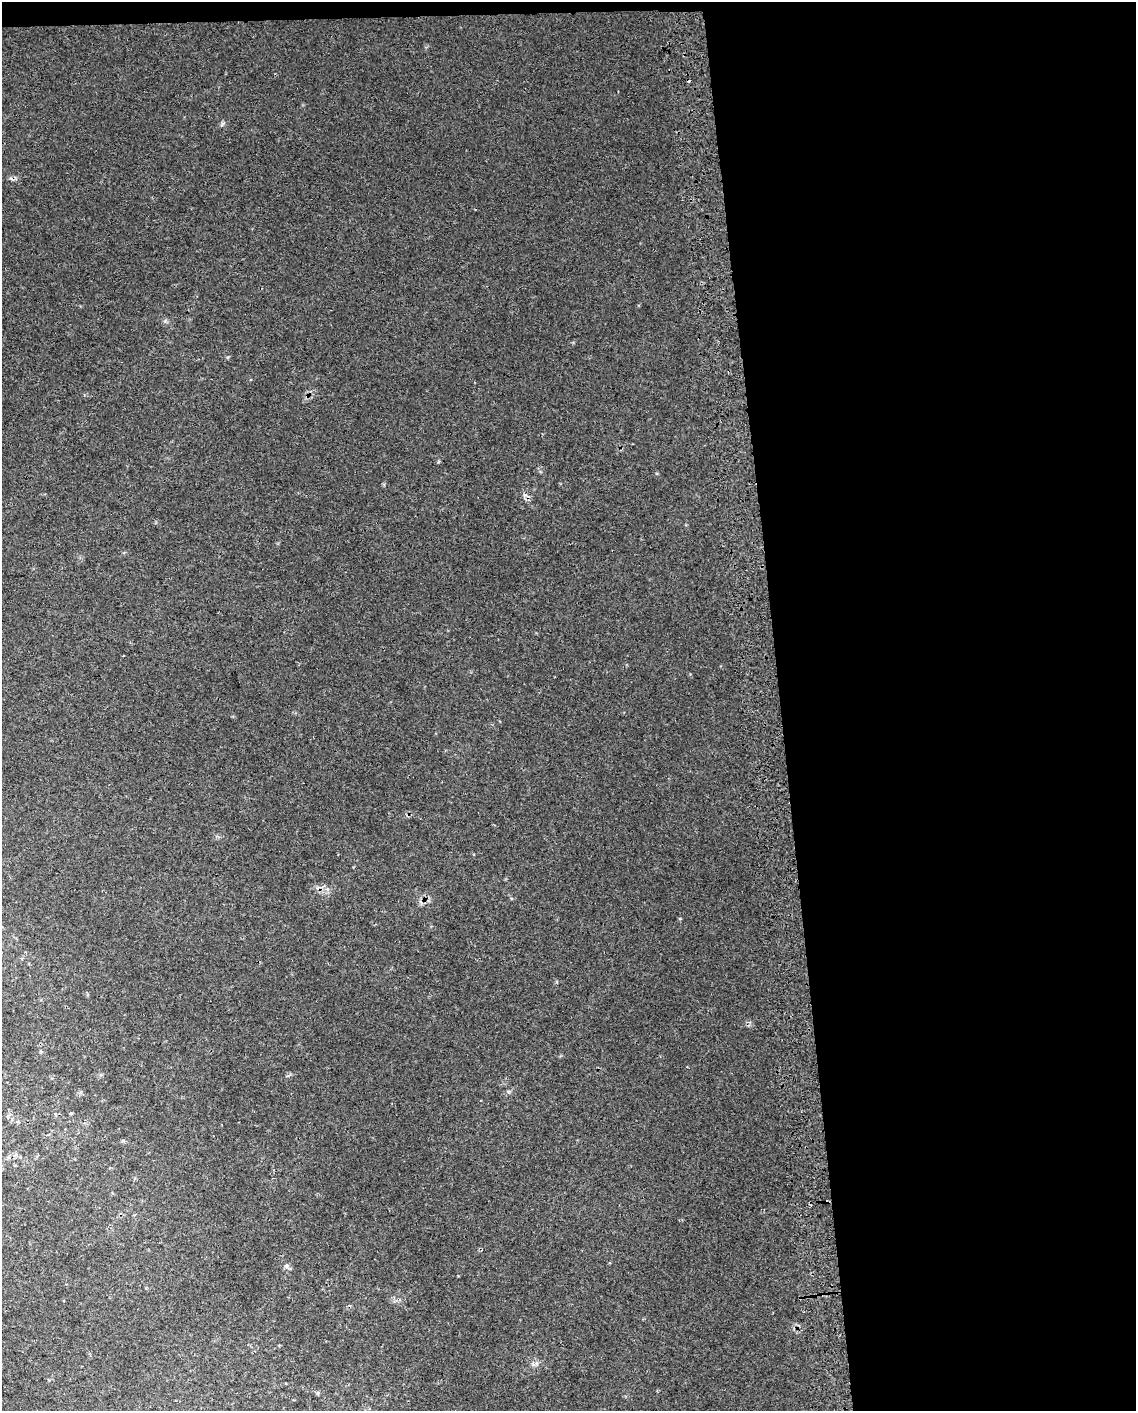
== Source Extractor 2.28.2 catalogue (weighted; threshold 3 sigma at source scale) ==
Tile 4 of 4 x 3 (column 4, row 1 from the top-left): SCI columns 3445-4578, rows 2827-4235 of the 4618 x 4284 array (HDU 1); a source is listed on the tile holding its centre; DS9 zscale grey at full resolution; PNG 1138 x 1413 px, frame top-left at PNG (2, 2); no overlay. Shown black and unused: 32% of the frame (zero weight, under 2 of 3 exposures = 3% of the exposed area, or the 3 px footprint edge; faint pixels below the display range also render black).
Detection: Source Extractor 2.28.2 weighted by HDU 2 'WHT'; one run over the whole footprint, this tile lists its part. Background 0.0111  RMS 0.0076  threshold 0.034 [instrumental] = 3 sigma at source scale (4.5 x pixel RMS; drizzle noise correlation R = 1.50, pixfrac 1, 0.0396/0.0396 arcsec/px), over >= 5 px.
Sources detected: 6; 2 cosmic-ray / hot-pixel residue — not listed; the other 4 listed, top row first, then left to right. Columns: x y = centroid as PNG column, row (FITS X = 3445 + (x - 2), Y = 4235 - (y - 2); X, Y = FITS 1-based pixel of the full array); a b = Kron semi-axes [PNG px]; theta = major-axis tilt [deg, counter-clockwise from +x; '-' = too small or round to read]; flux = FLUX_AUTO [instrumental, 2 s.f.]
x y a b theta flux
71 1113 4 3 - 0.77
55 1114 5 4 - 1
286 1266 7 7 - 2.2
317 1393 6 4 71 0.94